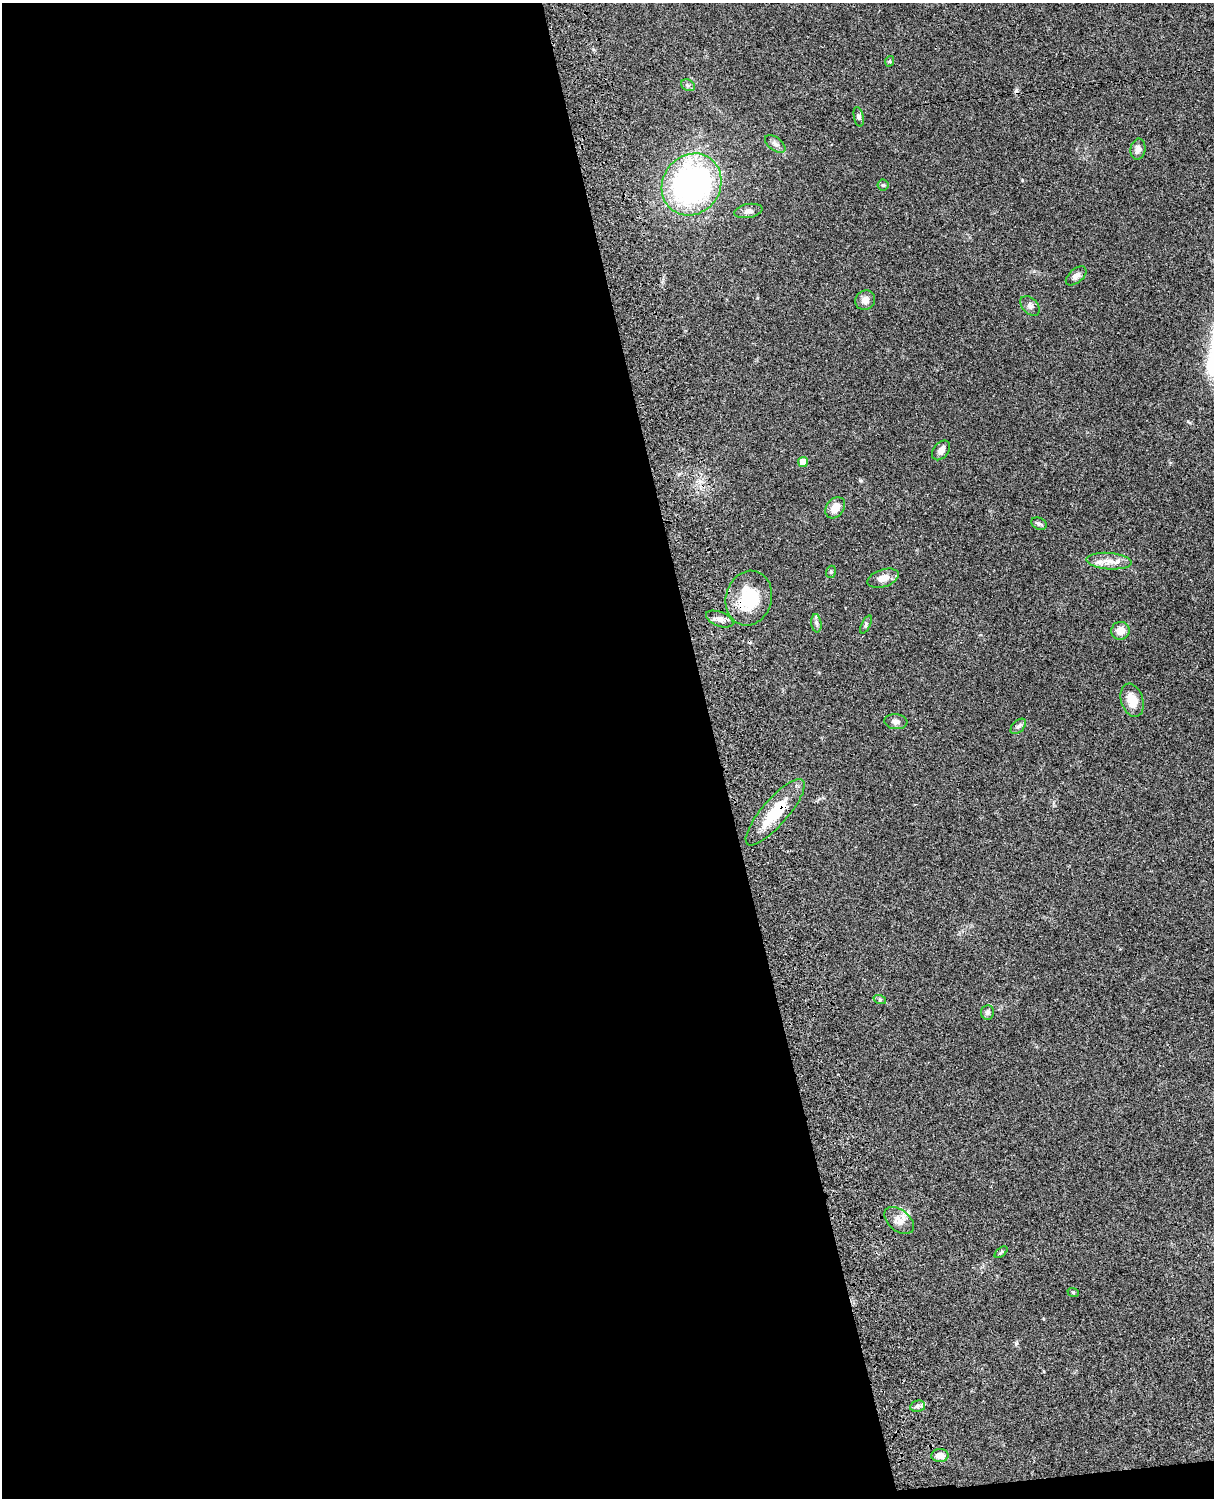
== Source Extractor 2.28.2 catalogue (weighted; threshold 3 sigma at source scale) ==
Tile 9 of 4 x 3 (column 1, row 3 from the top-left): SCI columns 121-1332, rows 277-1772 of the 5088 x 4927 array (HDU 1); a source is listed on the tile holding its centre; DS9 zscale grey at full resolution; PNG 1216 x 1500 px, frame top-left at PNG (2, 3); each listed source drawn as its Kron ellipse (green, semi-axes under 4 px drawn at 4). Shown black and unused: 60% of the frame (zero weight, under 3 of 4 exposures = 6% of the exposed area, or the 3 px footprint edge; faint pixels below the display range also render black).
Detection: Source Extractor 2.28.2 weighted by HDU 2 'WHT'; one run over the whole footprint, this tile lists its part. Background 0.0782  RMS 0.0058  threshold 0.026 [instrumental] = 3 sigma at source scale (4.5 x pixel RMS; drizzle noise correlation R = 1.50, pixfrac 1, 0.05/0.05 arcsec/px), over >= 5 px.
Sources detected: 37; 2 cosmic-ray / hot-pixel residue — neither listed nor drawn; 1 inside a brighter listed object's ellipse — not listed separately; the other 34 listed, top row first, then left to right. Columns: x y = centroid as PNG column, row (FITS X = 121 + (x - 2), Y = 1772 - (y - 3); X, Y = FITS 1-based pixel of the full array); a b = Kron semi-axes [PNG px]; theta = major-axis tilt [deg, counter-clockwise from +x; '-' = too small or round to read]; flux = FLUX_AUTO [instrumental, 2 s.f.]
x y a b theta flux
890 61 5 3 - 0.58
688 85 7 5 -29 1.3
859 117 10 4 -78 1.1
775 144 12 6 -37 2.2
1138 149 10 7 81 2.9
692 184 32 28 54 140
883 185 5 5 - 0.93
748 211 14 7 10 2.5
1076 276 12 7 40 2.6
865 300 10 9 - 3.8
1030 306 11 7 -45 2.3
941 450 11 7 52 3.5
803 462 5 5 - 8.1
835 508 11 8 51 6
1039 524 8 5 -26 1.2
1109 561 22 8 -4 6.6
831 572 6 4 71 0.76
883 578 16 8 18 5.4
749 598 28 23 74 27
720 619 14 7 -21 3
816 623 9 5 -83 1.5
866 625 10 4 64 1.1
1120 631 9 9 - 5.3
1132 700 17 11 -73 9.2
896 722 12 7 -6 2.5
1018 726 9 5 44 1.5
775 812 42 13 49 23
880 1000 6 4 -19 0.94
987 1012 7 6 - 1.8
899 1220 17 10 -39 4.8
1001 1252 7 4 38 0.8
1073 1292 6 3 -19 0.65
918 1406 8 5 11 1.6
940 1456 9 6 3 4.6
Overlapping masked pixels (flux is a lower limit): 2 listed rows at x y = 749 598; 775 812